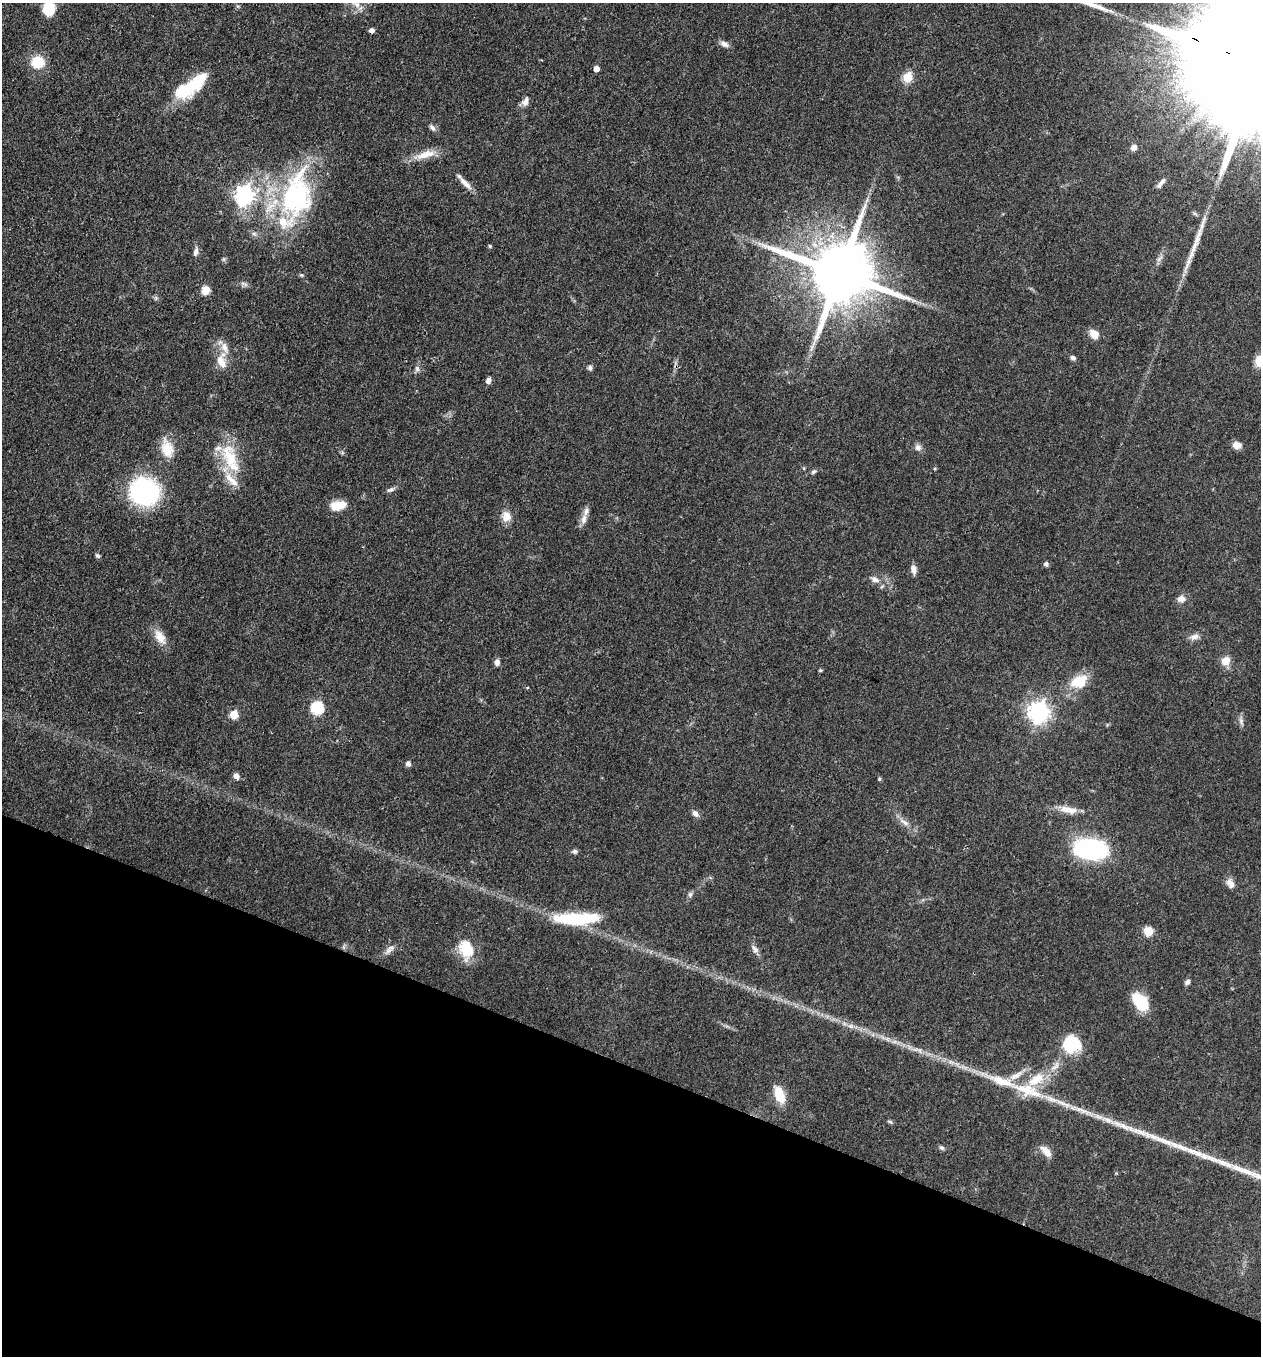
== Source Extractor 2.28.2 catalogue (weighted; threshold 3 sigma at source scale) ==
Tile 15 of 4 x 4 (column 3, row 4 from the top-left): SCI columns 2648-3906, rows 2-1355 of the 5425 x 5418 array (HDU 1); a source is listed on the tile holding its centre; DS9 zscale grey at full resolution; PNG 1263 x 1358 px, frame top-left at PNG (2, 3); no overlay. Shown black and unused: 21% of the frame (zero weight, under 3 of 4 exposures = <1% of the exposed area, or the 3 px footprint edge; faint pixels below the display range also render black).
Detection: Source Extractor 2.28.2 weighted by HDU 2 'WHT'; one run over the whole footprint, this tile lists its part. Background 0.0712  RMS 0.0054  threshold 0.0241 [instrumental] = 3 sigma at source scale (4.5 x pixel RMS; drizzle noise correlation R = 1.50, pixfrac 1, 0.05/0.05 arcsec/px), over >= 5 px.
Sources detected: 100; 2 inside a brighter object's white glare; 2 long thin detections or spike segments (spike, bleed or trail) — not listed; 10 inside a brighter listed object's ellipse — not listed separately; the other 86 listed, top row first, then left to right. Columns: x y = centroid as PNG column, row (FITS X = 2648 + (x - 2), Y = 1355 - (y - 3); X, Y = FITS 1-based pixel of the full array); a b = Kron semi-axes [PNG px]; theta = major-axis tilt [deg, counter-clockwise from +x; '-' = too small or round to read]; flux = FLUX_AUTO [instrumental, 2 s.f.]
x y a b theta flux
356 4 18 6 -26 3.2
49 9 12 10 84 18
372 30 6 5 - 1.9
724 44 12 7 -29 2.4
38 62 14 13 - 13
596 69 5 4 - 4.4
907 77 5 5 - 27
191 86 43 15 36 29
525 101 12 7 64 3
432 127 10 6 -48 1.9
1134 147 7 6 - 2.7
425 154 32 9 16 8.8
465 183 24 6 -45 4.4
1161 183 16 6 53 2.6
244 195 7 7 - 270
296 196 61 36 79 88
490 246 4 4 - 0.61
196 252 12 6 80 2.2
224 259 6 4 71 0.81
1159 259 8 5 46 1.5
840 273 18 16 -18 5300
301 275 5 4 - 0.74
244 284 12 4 -25 1.4
205 290 10 9 - 4.4
1094 334 12 9 -52 5
224 348 18 9 -70 5.2
1073 358 6 5 - 1.5
1259 360 16 12 70 6.2
221 362 21 11 -63 7.3
590 368 7 6 - 1.4
417 369 8 6 -88 1.5
488 380 6 5 - 2.6
1237 445 11 9 -8 3.4
918 447 9 9 - 2.2
167 448 25 15 -75 10
230 458 46 18 -70 23
813 472 7 5 29 1.1
390 490 11 5 16 1.6
144 491 27 24 -32 82
338 505 19 10 14 9.6
506 517 13 10 89 5.6
584 519 15 8 79 3.7
97 556 6 5 - 1
1046 564 6 5 - 1.3
913 569 11 6 -81 2.9
875 579 11 7 -28 2.8
882 586 6 4 20 0.75
1181 599 11 9 2 3.1
160 637 21 11 -57 7.1
1194 637 13 7 18 2.9
1226 661 9 8 - 6.7
497 662 8 6 -87 2.1
820 670 5 3 - 0.67
1078 681 23 13 23 12
317 708 6 6 - 57
1039 712 8 7 - 310
234 715 5 5 - 20
1241 721 12 5 -74 1.9
408 763 6 6 - 1.9
236 776 8 6 -51 2.2
879 779 5 4 - 0.72
1068 810 26 9 -10 6.9
695 813 9 7 -47 2.5
904 822 18 5 -32 3.6
1090 849 26 15 -4 96
575 851 7 6 - 1.2
1231 884 13 8 -61 3.4
690 895 8 6 60 1.4
576 919 55 14 1 31
1148 931 9 9 - 6.9
391 948 10 7 45 2.3
466 949 21 15 -74 16
755 949 12 7 -64 2.5
1187 982 7 5 50 1.6
1140 1002 20 12 -54 20
1071 1044 20 19 - 21
916 1049 10 4 -5 1.7
951 1062 7 4 -18 1.5
1028 1090 50 16 -19 25
779 1095 19 10 -69 13
890 1121 8 4 -9 0.87
1124 1126 48 7 -22 14
1182 1147 43 8 -19 13
942 1148 7 5 -29 1.1
1046 1151 17 8 -48 4.7
1243 1170 53 8 -20 19
Isophote crosses this tile's border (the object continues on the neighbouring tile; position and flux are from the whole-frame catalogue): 3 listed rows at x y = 356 4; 49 9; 1259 360